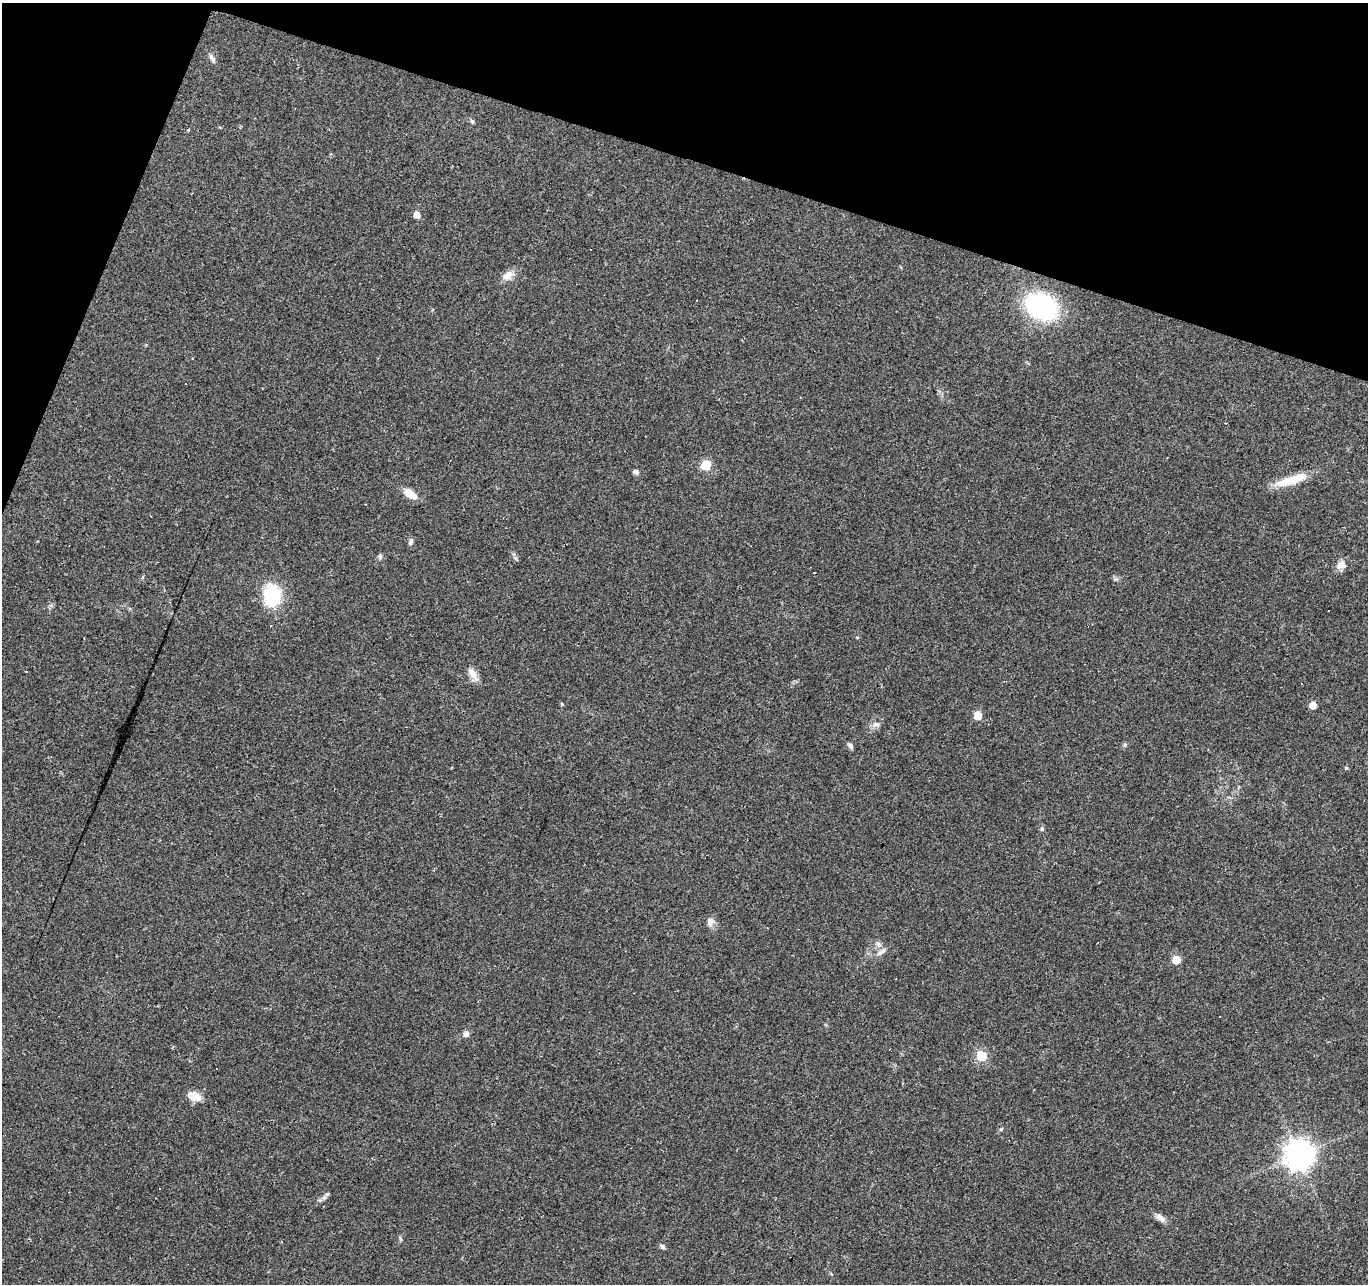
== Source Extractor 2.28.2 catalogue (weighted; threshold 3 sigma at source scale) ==
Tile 2 of 4 x 4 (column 2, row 1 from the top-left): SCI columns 1367-2732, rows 4058-5339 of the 5469 x 5613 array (HDU 1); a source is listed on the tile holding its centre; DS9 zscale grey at full resolution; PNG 1370 x 1286 px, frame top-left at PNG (2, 3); no overlay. Shown black and unused: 16% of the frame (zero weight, under 2 of 3 exposures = <1% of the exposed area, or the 3 px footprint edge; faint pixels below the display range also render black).
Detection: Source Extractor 2.28.2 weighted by HDU 2 'WHT'; one run over the whole footprint, this tile lists its part. Background 0.0349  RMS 0.004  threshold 0.018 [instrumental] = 3 sigma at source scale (4.5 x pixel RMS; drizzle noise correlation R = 1.50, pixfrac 1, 0.0396/0.0396 arcsec/px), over >= 5 px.
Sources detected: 50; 10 cosmic-ray / hot-pixel residue — not listed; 1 inside a brighter listed object's ellipse — not listed separately; the other 39 listed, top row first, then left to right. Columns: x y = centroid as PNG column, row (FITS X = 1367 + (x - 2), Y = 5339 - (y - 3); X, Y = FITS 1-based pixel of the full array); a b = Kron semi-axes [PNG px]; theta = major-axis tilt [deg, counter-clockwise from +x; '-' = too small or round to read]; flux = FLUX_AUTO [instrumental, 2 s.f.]
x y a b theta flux
212 58 13 6 -55 1.4
472 121 6 5 - 0.68
417 215 6 5 - 3.8
507 276 16 10 32 3.4
1042 306 32 24 -26 50
185 384 3 3 - 0.8
706 465 6 6 - 19
636 472 7 6 - 1.1
1289 481 39 10 19 10
410 494 16 9 -32 4.9
411 542 9 5 75 1.1
380 557 8 6 -86 0.86
1340 565 13 8 55 2.8
1115 579 7 5 11 0.8
272 595 24 19 89 20
271 626 3 2 - 0.46
857 637 4 4 - 0.42
472 674 20 8 -52 3.4
1301 684 3 2 - 0.43
562 704 4 4 - 0.41
1312 705 5 5 - 5.4
978 715 6 5 - 9
876 724 11 7 4 1.8
1125 745 6 4 -72 0.53
850 746 7 6 - 1.2
1346 768 4 4 - 0.51
1042 829 6 5 - 0.73
710 922 11 8 73 2.3
881 952 15 5 35 1.7
1176 960 5 5 - 11
466 1034 8 7 - 1.5
981 1056 6 6 - 23
217 1068 3 3 - 2.5
195 1096 21 10 -18 3.9
1001 1129 5 4 - 0.51
1299 1155 9 9 - 530
324 1198 7 4 19 0.93
1160 1218 15 7 -36 2.4
663 1247 7 5 -45 0.87